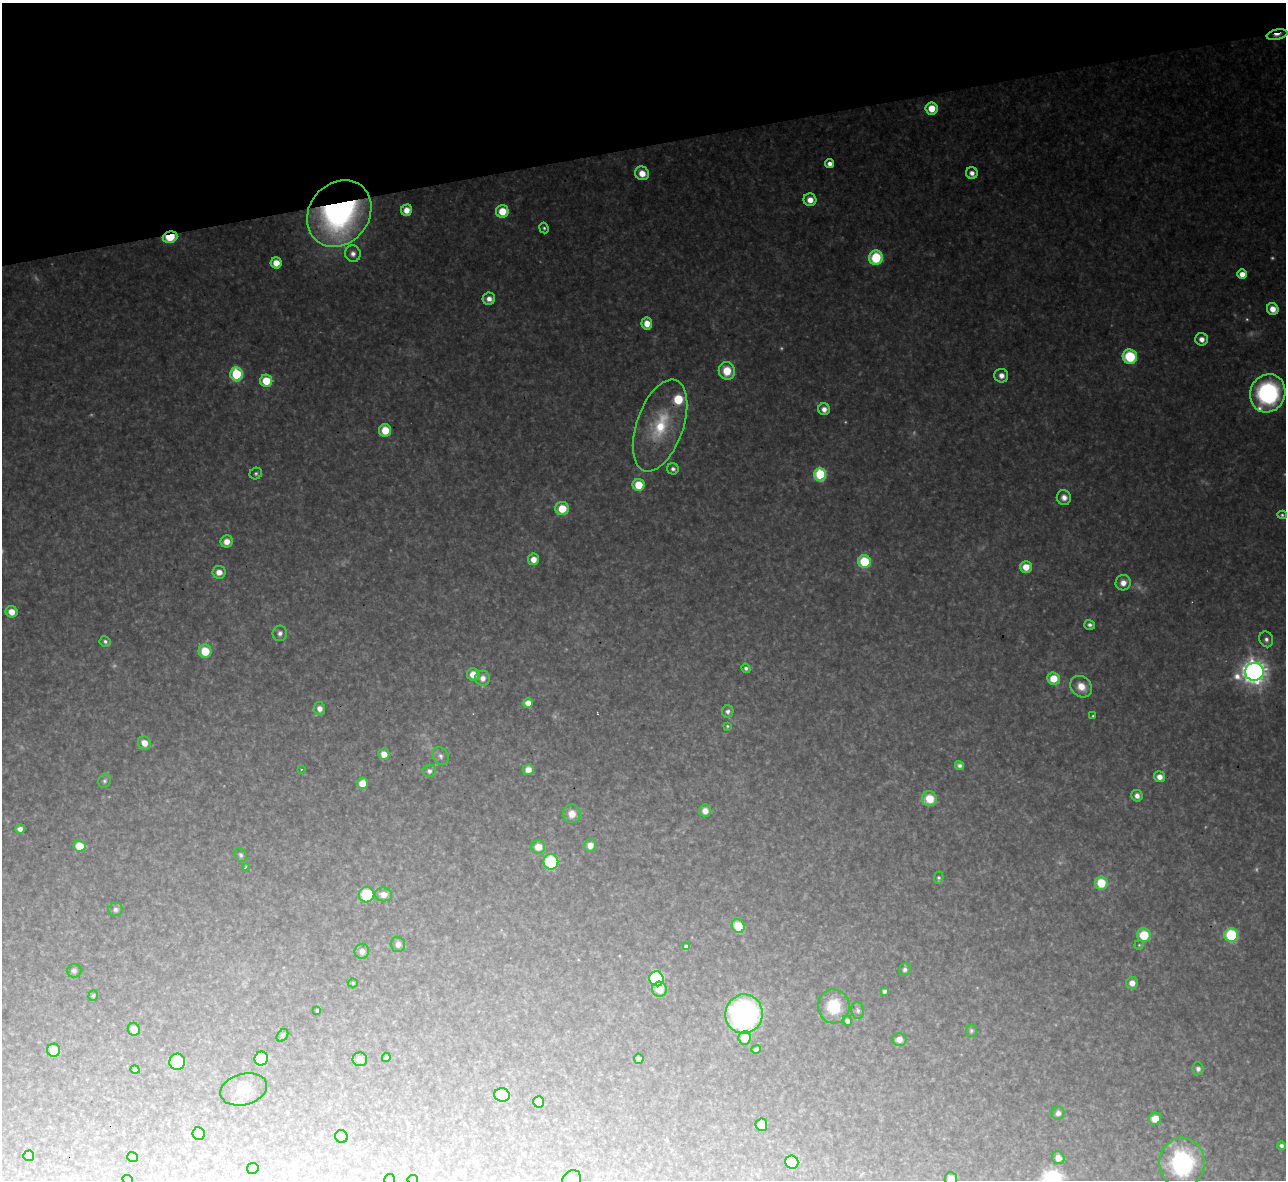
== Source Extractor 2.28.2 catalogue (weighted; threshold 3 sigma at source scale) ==
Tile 3 of 4 x 4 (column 3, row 1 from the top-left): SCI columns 2567-3850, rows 3678-4855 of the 5133 x 5115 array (HDU 1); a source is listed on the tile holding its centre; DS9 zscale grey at full resolution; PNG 1288 x 1182 px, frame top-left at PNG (2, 3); each listed source drawn as its Kron ellipse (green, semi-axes under 4 px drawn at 4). Shown black and unused: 12% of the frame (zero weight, under 3 of 4 exposures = <1% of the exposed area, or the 3 px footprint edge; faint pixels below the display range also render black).
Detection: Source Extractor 2.28.2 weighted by HDU 2 'WHT'; one run over the whole footprint, this tile lists its part. Background 0.319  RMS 0.019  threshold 0.0871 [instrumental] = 3 sigma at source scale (4.5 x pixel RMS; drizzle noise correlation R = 1.50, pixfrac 1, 0.05/0.05 arcsec/px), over >= 5 px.
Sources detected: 157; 18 too faint to see at this stretch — neither listed nor drawn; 1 inside a brighter listed object's ellipse — not listed separately; the other 138 listed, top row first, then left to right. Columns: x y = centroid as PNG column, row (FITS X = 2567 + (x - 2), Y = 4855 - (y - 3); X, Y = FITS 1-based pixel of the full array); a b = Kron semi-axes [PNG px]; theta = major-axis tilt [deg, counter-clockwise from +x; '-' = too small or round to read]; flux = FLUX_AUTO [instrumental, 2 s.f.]
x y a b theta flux
1277 35 10 5 11 16
932 108 6 6 - 44
830 163 4 4 - 15
642 173 7 6 - 30
972 173 6 6 - 13
810 200 6 6 - 23
406 210 6 5 - 23
502 211 6 6 - 49
339 213 35 30 52 740
544 228 5 4 - 4.3
170 237 7 5 17 91
353 254 8 7 - 12
876 258 7 7 - 150
276 263 5 5 - 32
1242 274 5 5 - 27
489 299 6 6 - 17
1273 309 6 5 - 25
647 323 6 5 - 30
1202 339 6 6 - 17
1130 357 7 7 - 150
727 371 9 8 - 58
236 374 6 6 - 220
1001 376 7 6 - 15
266 381 6 6 - 64
1268 393 19 17 67 360
824 409 6 6 - 16
660 425 48 23 70 140
385 430 6 6 - 52
673 469 6 5 - 7.4
256 474 6 5 - 4.5
820 474 6 6 - 220
638 485 6 6 - 59
1064 497 7 7 - 14
562 509 7 6 - 56
1282 515 5 4 - 3.5
227 541 6 6 - 23
533 559 6 5 - 23
864 562 6 6 - 120
1026 567 6 6 - 34
219 572 7 6 - 20
1123 583 8 7 - 20
11 612 6 5 - 26
1090 625 5 5 - 7.5
280 633 7 7 - 9.1
1266 639 8 6 -68 8.6
105 641 5 5 - 5.7
205 651 6 6 - 64
746 668 5 4 - 5.6
1254 672 9 9 - 2300
473 674 6 6 - 31
483 678 7 7 - 16
1053 679 6 6 - 44
1081 687 12 9 -43 31
528 703 5 5 - 24
319 709 6 5 - 15
728 711 6 6 - 7.1
1093 716 3 3 - 2.4
727 726 3 3 - 2.6
144 743 7 6 - 24
384 754 6 5 - 20
440 756 9 7 -57 9.4
959 765 5 4 - 7.3
301 769 3 2 - 3.8
528 769 6 5 - 18
429 771 7 6 - 9.4
1159 777 6 5 - 17
105 781 7 6 - 5.3
362 783 5 5 - 31
1137 796 6 5 - 12
929 799 7 7 - 52
705 811 6 6 - 16
572 814 9 9 - 23
20 829 5 5 - 12
590 845 6 6 - 18
79 846 6 5 - 53
538 847 7 6 - 27
241 855 7 5 -66 4.7
551 862 8 7 - 130
246 867 4 2 - 1.5
939 878 6 4 79 4.5
1101 883 6 6 - 67
384 894 8 7 - 18
366 895 8 7 - 100
115 909 7 7 - 7.1
738 926 7 6 - 55
1144 935 7 7 - 69
1231 935 7 6 - 180
398 944 7 7 - 10
1139 945 5 4 - 2.4
686 947 4 4 - 7.7
362 951 7 7 - 14
905 969 6 6 - 6.9
74 971 7 6 - 5.4
657 979 7 7 - 250
353 983 5 4 - 2.8
1132 983 6 6 - 18
659 989 7 7 - 32
884 991 4 4 - 5.2
93 995 5 4 - 3.1
834 1006 17 16 - 72
317 1010 3 3 - 2.3
858 1010 8 6 -82 6.8
744 1014 19 18 - 520
847 1021 5 4 - 7.5
134 1029 6 6 - 24
971 1031 6 5 - 4.2
282 1035 7 5 52 3.9
744 1038 6 6 - 37
899 1039 7 6 - 14
756 1049 5 3 - 4.8
54 1050 6 6 - 38
386 1057 4 4 - 6.2
261 1059 7 6 - 63
360 1059 7 7 - 17
639 1059 5 4 - 6.7
177 1062 8 8 - 100
1198 1069 6 5 - 8
135 1070 4 4 - 5
244 1089 24 15 15 34
502 1095 8 6 -10 81
539 1102 5 5 - 22
1058 1113 6 6 - 10
1155 1119 6 6 - 32
761 1125 6 6 - 37
199 1134 6 6 - 33
341 1137 7 6 - 9.4
1281 1146 4 4 - 6.2
29 1156 5 5 - 14
132 1157 5 5 - 7.7
1058 1158 6 6 - 17
792 1162 6 6 - 97
1182 1163 25 22 89 320
253 1168 6 5 - 26
951 1179 7 6 - 26
128 1180 5 3 - 2.3
390 1180 5 5 - 29
413 1180 5 4 - 4.1
571 1180 10 8 49 15
Overlapping masked pixels (flux is a lower limit): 3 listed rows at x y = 1277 35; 339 213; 170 237
Isophote crosses this tile's border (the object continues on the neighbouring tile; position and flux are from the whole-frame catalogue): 4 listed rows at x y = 951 1179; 390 1180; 413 1180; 571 1180